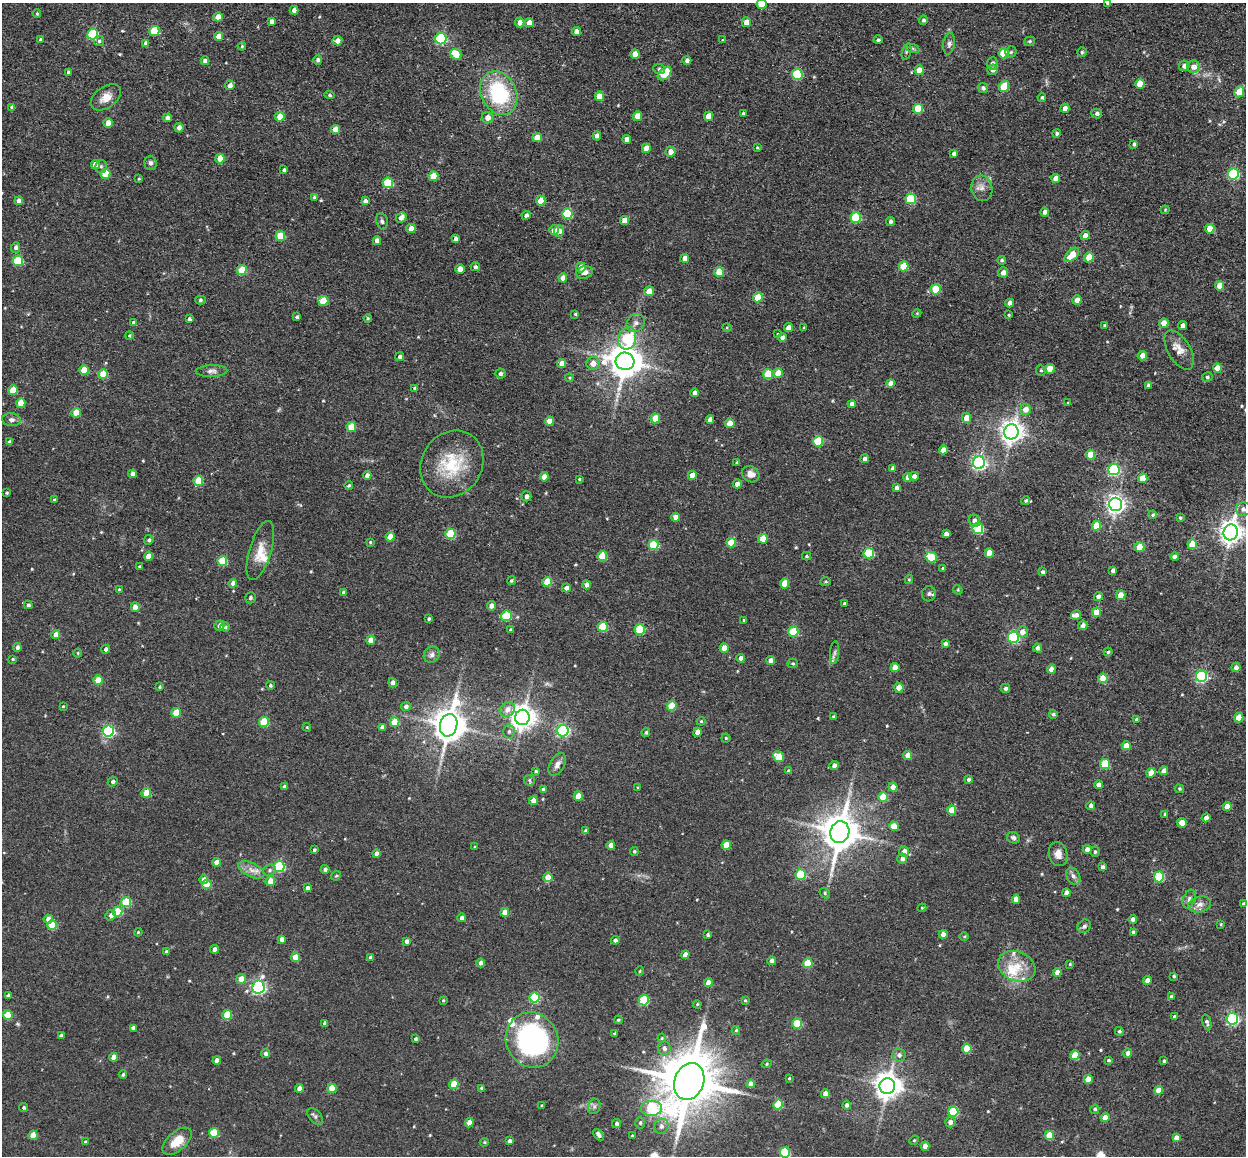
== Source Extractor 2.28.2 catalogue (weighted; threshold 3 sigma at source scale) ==
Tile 10 of 4 x 4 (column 2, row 3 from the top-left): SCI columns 1330-2573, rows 1405-2558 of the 5224 x 5246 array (HDU 1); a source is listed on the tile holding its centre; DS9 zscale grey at full resolution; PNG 1248 x 1158 px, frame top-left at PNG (2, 3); each listed source drawn as its Kron ellipse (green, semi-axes under 4 px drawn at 4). Shown black and unused: <1% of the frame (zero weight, under 3 of 4 exposures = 9% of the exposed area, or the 3 px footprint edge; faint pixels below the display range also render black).
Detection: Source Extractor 2.28.2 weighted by HDU 2 'WHT'; one run over the whole footprint, this tile lists its part. Background 0.0665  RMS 0.0085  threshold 0.038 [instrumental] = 3 sigma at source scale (4.5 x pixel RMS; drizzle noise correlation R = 1.50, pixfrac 1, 0.05/0.05 arcsec/px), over >= 5 px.
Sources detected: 544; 1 too faint to see at this stretch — neither listed nor drawn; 11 inside a brighter listed object's ellipse — not listed separately; of the other 532, all 500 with FLUX_AUTO >= 0.737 (the completeness limit of this list) listed and drawn (32 fainter detections not listed), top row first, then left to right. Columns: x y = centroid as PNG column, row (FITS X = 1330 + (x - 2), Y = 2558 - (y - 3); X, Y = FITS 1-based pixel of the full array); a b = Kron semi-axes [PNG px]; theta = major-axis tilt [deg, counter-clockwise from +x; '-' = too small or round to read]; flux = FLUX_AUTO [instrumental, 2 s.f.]
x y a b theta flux
1108 3 4 4 - 2.6
761 4 5 5 - 17
294 10 4 4 - 4.9
37 13 4 3 - 1
218 17 5 4 - 6.9
923 20 5 4 - 1.8
272 22 4 4 - 4.4
520 22 5 5 - 4.3
746 22 5 4 - 7.5
529 23 4 4 - 7.6
154 31 5 5 - 34
576 31 4 4 - 5.1
93 34 5 5 - 63
219 36 4 4 - 7.9
40 39 3 3 - 0.89
441 39 5 5 - 84
723 40 4 3 - 0.75
878 40 4 4 - 1.7
99 41 5 5 - 1.7
337 41 5 4 - 4.6
1030 41 6 4 16 1.2
146 43 4 4 - 3.9
949 44 11 5 81 2.8
242 46 4 4 - 0.94
913 49 7 4 -19 1.6
906 52 8 3 71 1.4
1011 52 5 5 - 1.5
1082 52 4 4 - 1.3
1004 53 5 5 - 26
456 54 6 5 - 18
635 54 5 4 - 7.8
318 60 5 4 - 2.1
687 60 4 4 - 2.5
205 61 4 4 - 4.2
992 63 6 5 - 2.8
1184 66 5 5 - 3.2
1193 67 6 6 - 6.5
659 69 6 5 - 1.6
919 70 5 4 - 12
992 70 5 5 - 3.4
68 72 4 4 - 1.6
665 73 8 5 45 30
797 74 5 5 - 57
1140 84 5 4 - 16
230 85 5 4 - 4.5
1004 86 6 5 - 26
983 88 5 5 - 2.3
1239 92 5 4 - 16
499 93 23 17 -64 70
330 95 5 4 - 1.3
599 96 4 4 - 10
106 97 17 10 35 8.9
1042 97 4 4 - 1.5
12 107 4 4 - 2.5
1065 108 4 4 - 5.7
918 109 5 5 - 27
1097 113 5 5 - 2.5
743 114 3 3 - 1.3
638 116 4 4 - 12
708 116 5 4 - 8.3
280 117 5 4 - 13
167 118 4 4 - 3.8
487 118 6 5 - 6.2
108 123 4 4 - 13
179 128 5 4 - 4.3
335 129 4 4 - 8.6
1057 133 4 4 - 1.6
597 136 4 4 - 3.3
537 138 4 4 - 13
627 139 4 4 - 5.2
1134 144 4 4 - 2
646 148 4 4 - 9.3
757 148 3 3 - 0.87
670 152 5 5 - 6
954 154 4 4 - 3.2
220 158 5 4 - 11
151 163 7 6 - 2.2
95 165 4 4 - 9.8
101 167 6 6 - 1.8
284 170 4 3 - 1.9
105 174 5 5 - 18
1233 174 5 5 - 81
433 176 5 5 - 19
1056 178 4 4 - 6.9
139 179 4 3 - 0.88
388 183 5 5 - 42
982 188 13 10 -79 5.7
314 197 4 4 - 0.82
911 199 5 5 - 48
19 201 4 4 - 4.9
365 201 4 4 - 2.9
541 201 5 4 - 13
1165 210 4 4 - 0.82
1045 212 4 4 - 3.7
567 214 5 5 - 40
526 215 4 4 - 2.4
401 217 6 4 48 4.6
856 217 5 5 - 54
382 221 8 5 -77 2
624 221 4 4 - 6.6
891 221 4 4 - 1.9
411 228 5 4 - 6.5
1210 229 5 4 - 14
554 230 5 4 - 9
559 231 5 5 - 4.5
280 236 5 5 - 24
1085 236 4 4 - 5.7
455 238 4 3 - 2.6
377 241 4 4 - 5.7
16 247 5 4 - 2.6
1072 255 9 5 44 15
1089 257 5 4 - 18
685 258 4 4 - 4.9
1002 260 4 4 - 1.4
18 261 5 5 - 45
904 266 5 5 - 21
475 267 5 4 - 1.9
581 267 5 4 - 6.3
460 269 4 4 - 6.6
242 270 5 5 - 27
584 272 8 6 18 4.2
719 272 5 5 - 20
1003 272 5 5 - 5.7
563 278 4 4 - 7.2
1220 286 4 4 - 10
936 289 5 5 - 32
649 291 5 4 - 9.5
758 297 5 4 - 19
200 300 5 4 - 1.3
1077 300 4 4 - 8.2
323 301 5 5 - 17
1010 303 4 4 - 4.8
917 313 4 3 - 0.77
575 314 4 4 - 1.1
1009 315 4 3 - 0.76
297 317 4 3 - 2
368 318 4 4 - 0.96
189 319 4 4 - 1.9
134 323 4 4 - 4.3
636 323 10 8 41 3.8
1164 323 4 4 - 12
1182 325 4 4 - 3.8
1105 326 3 3 - 1.5
727 328 5 3 - 0.83
788 328 4 4 - 6.6
804 328 4 3 - 0.88
778 334 4 3 - 0.91
129 335 4 4 - 1.1
782 337 4 4 - 2.9
627 338 11 9 77 39
1179 350 22 11 -59 9.2
1142 356 5 4 - 8.2
400 357 4 4 - 2
625 361 9 9 - 1700
562 364 4 4 - 7.5
593 364 6 6 - 6.5
1217 368 4 4 - 12
1050 369 5 5 - 17
84 370 5 4 - 18
1041 370 5 4 - 1.3
212 371 16 6 2 3.7
500 373 5 5 - 2.3
778 373 5 4 - 13
103 374 5 4 - 21
768 374 5 5 - 25
1207 377 5 5 - 1.5
569 378 4 3 - 0.84
890 383 4 4 - 6.6
1148 385 4 3 - 2.8
415 388 4 4 - 1.5
13 390 5 4 - 18
695 393 4 4 - 4.5
21 403 5 4 - 15
1068 403 4 3 - 0.78
852 404 4 4 - 3.5
1025 410 5 5 - 6.7
76 413 5 4 - 16
655 418 5 4 - 16
966 418 5 4 - 8.2
11 420 9 6 -5 3.1
710 420 4 4 - 5.1
550 421 4 4 - 8.2
730 423 5 4 - 10
351 427 5 5 - 19
1011 432 7 7 - 600
818 441 5 5 - 39
10 442 4 4 - 2.4
943 450 4 4 - 5.4
1091 455 5 4 - 18
865 459 4 4 - 3.2
737 463 3 3 - 1.4
979 463 6 6 - 190
452 464 35 30 55 44
893 468 4 4 - 2.5
1114 469 5 5 - 97
132 474 4 4 - 4.5
751 474 9 7 -36 5.4
367 475 4 4 - 3.7
692 475 4 4 - 9.1
914 476 5 4 - 3.2
544 477 4 4 - 9.2
908 477 4 4 - 7.2
1143 478 5 4 - 15
579 479 4 3 - 0.83
198 481 5 5 - 22
737 484 4 4 - 4.8
349 485 4 3 - 1.2
896 488 4 4 - 2.5
7 493 3 3 - 1.2
526 496 5 5 - 3.3
54 500 3 3 - 1.4
1026 500 4 4 - 1.3
1116 504 7 6 - 360
1243 509 7 7 - 3.3
1153 515 4 4 - 1.3
676 517 4 4 - 6
1180 518 4 3 - 1
974 521 6 5 - 3.2
1096 526 5 4 - 17
978 528 5 5 - 70
1231 532 8 7 - 610
450 534 5 5 - 39
946 534 4 4 - 3
390 537 4 4 - 11
763 539 5 4 - 12
149 540 5 4 - 1.8
370 542 4 4 - 0.88
731 543 5 4 - 17
1192 544 5 5 - 19
653 545 5 5 - 41
1139 547 5 5 - 19
260 550 30 11 73 14
869 553 5 5 - 50
989 553 5 4 - 9.6
148 556 4 4 - 10
602 556 5 5 - 26
806 556 4 4 - 1
931 557 6 5 - 27
1174 557 4 4 - 3.7
222 561 5 5 - 32
139 567 3 3 - 0.85
943 568 4 3 - 0.78
1113 570 4 4 - 2.8
1043 572 4 3 - 2
909 579 4 4 - 1.1
511 581 4 4 - 1.2
547 582 5 5 - 19
826 582 5 4 - 1.1
233 583 4 4 - 4.8
784 583 5 4 - 15
586 585 4 4 - 4.7
566 588 4 4 - 4.5
119 589 4 3 - 0.86
958 590 5 4 - 0.94
343 593 4 3 - 2.3
929 594 8 7 - 2.4
1121 595 5 4 - 14
1098 596 4 4 - 3
250 598 6 5 - 1.5
844 604 3 3 - 1.4
28 605 4 4 - 1.7
491 606 4 4 - 4.6
135 607 4 4 - 7.3
1096 612 4 4 - 13
1076 615 5 4 - 3.5
506 616 5 5 - 41
429 619 4 4 - 1.4
744 620 3 3 - 0.98
1083 625 5 4 - 4.5
219 626 5 5 - 3.8
225 627 5 4 - 1.6
603 627 5 5 - 34
640 629 5 5 - 42
510 630 4 4 - 1.2
793 632 5 5 - 36
1022 632 5 5 - 5.7
56 634 4 4 - 5.7
1013 637 5 5 - 81
371 640 4 4 - 9.4
945 644 4 4 - 3.2
17 647 4 4 - 2.4
724 648 4 4 - 9
1038 648 4 4 - 3.4
106 649 4 4 - 2.3
1108 652 4 4 - 1.1
78 653 4 4 - 0.86
835 653 11 4 85 2.3
432 655 8 7 - 3.2
741 658 4 4 - 5.5
13 659 3 3 - 0.88
771 661 4 4 - 6.6
793 663 5 4 - 1.3
1236 667 4 4 - 2.9
895 668 4 4 - 9.9
1051 669 4 4 - 5.7
1201 676 5 5 - 110
1103 678 5 4 - 20
98 680 4 4 - 16
393 683 4 4 - 4.4
270 685 4 4 - 1.2
160 687 4 3 - 1
899 688 4 4 - 11
1005 688 5 5 - 2.3
63 706 3 2 - 0.85
406 706 5 4 - 2.9
672 706 5 4 - 22
507 709 8 7 - 5.4
176 713 5 4 - 19
1053 714 4 4 - 1.5
522 717 7 7 - 740
834 717 4 4 - 1.4
1239 718 5 4 - 17
1136 719 3 3 - 1
701 721 4 4 - 0.96
264 722 5 5 - 33
395 722 5 4 - 20
449 725 11 8 74 1600
307 727 4 4 - 0.75
382 727 4 4 - 4
108 731 5 5 - 110
563 731 6 5 - 130
509 732 7 5 88 2.1
697 732 4 4 - 6
646 733 4 4 - 1.4
726 738 4 4 - 0.97
1126 746 4 4 - 9.1
908 755 4 4 - 8.9
778 757 6 5 - 23
557 764 12 7 61 4.8
1105 764 5 5 - 31
834 765 4 4 - 3
536 771 4 3 - 1.1
788 771 4 4 - 2
1164 771 4 4 - 6.8
1151 773 5 4 - 10
529 780 5 5 - 1.5
968 780 4 4 - 2.1
113 781 5 4 - 1.6
1098 785 4 4 - 4.6
285 787 4 4 - 3.2
638 787 3 2 - 0.84
893 787 4 4 - 8.2
1179 789 5 4 - 0.94
543 790 4 4 - 2.3
146 793 5 5 - 17
578 796 5 4 - 13
883 797 5 4 - 19
533 801 4 4 - 7
1091 806 4 4 - 2.2
1227 806 4 4 - 5.6
952 810 5 4 - 12
1165 814 4 3 - 1.1
1206 818 4 4 - 4.1
1182 823 5 4 - 11
894 826 5 4 - 12
586 831 4 4 - 2.6
840 832 11 9 78 2200
1013 838 7 5 -31 2.1
611 845 4 4 - 5.9
726 845 4 4 - 18
474 847 3 3 - 0.74
1087 849 4 4 - 5
314 850 4 3 - 1.3
634 851 4 4 - 1.2
904 852 5 5 - 6.6
1095 852 5 4 - 1.5
376 853 4 4 - 3.4
1058 854 12 9 -78 5.7
902 859 5 4 - 3.7
217 862 4 4 - 6.9
279 866 5 5 - 72
1102 867 4 4 - 2.4
325 869 4 4 - 2.6
251 870 14 7 -26 6
269 870 7 5 23 2
801 875 5 5 - 50
336 876 5 4 - 1
1073 876 9 6 -61 3.1
548 877 4 4 - 11
1159 877 5 5 - 50
204 880 4 4 - 6.4
270 881 5 4 - 11
207 884 4 4 - 14
307 888 4 4 - 2.9
825 893 6 4 -51 1.3
1066 893 4 4 - 4.5
1016 899 4 4 - 7
1189 899 10 6 68 2.9
126 902 5 5 - 32
1200 904 11 8 13 5.2
1244 904 4 4 - 2.9
922 908 4 4 - 0.96
117 912 5 5 - 31
505 912 4 4 - 8.8
111 915 5 5 - 3
462 918 4 4 - 3.3
48 919 4 4 - 5.7
1133 919 4 4 - 3.6
1221 924 3 3 - 0.9
52 925 5 5 - 25
1084 926 7 6 - 2.2
138 932 4 4 - 0.86
1133 932 4 3 - 1.4
943 934 4 4 - 5.4
708 935 4 3 - 1.6
964 937 4 3 - 0.75
282 939 4 4 - 4.2
615 940 4 4 - 2.5
406 941 4 4 - 3.1
215 949 4 4 - 3.6
166 952 4 3 - 1.6
685 955 4 4 - 5.3
296 957 4 4 - 13
370 957 4 3 - 1.7
772 961 4 4 - 3.6
481 963 4 4 - 4.2
808 963 5 5 - 24
1070 964 3 3 - 0.9
1017 966 19 14 -24 17
640 971 4 3 - 0.75
1057 972 4 4 - 6.8
1174 976 4 3 - 1.3
241 979 5 5 - 8.9
1147 980 4 4 - 5.5
708 983 4 4 - 9.6
258 987 6 6 - 160
8 995 4 3 - 1.8
1171 997 4 4 - 2
535 998 5 5 - 46
443 1000 4 3 - 0.91
644 1000 5 5 - 43
745 1000 3 3 - 0.89
697 1004 4 3 - 0.95
8 1015 5 4 - 21
227 1015 5 4 - 22
1174 1017 4 3 - 1.3
1232 1019 6 5 - 130
618 1020 4 3 - 1.1
1207 1022 8 4 -73 1.9
325 1023 4 4 - 3
797 1024 5 5 - 36
133 1028 4 4 - 2.6
736 1030 4 4 - 1
1119 1031 4 4 - 1.4
615 1033 4 3 - 2.4
61 1035 4 3 - 1.9
662 1038 4 4 - 1.1
415 1039 4 4 - 1.5
532 1040 28 26 -63 170
664 1048 7 6 - 3.2
967 1048 5 4 - 20
1128 1053 4 4 - 4.2
265 1054 4 4 - 2.7
899 1055 6 6 - 3
1075 1055 5 4 - 19
113 1057 4 4 - 6.7
217 1060 4 4 - 6
1109 1060 4 4 - 1.5
1164 1061 3 3 - 1.3
767 1064 5 4 - 0.96
123 1075 4 3 - 1.3
789 1078 3 2 - 0.84
1088 1079 4 4 - 13
689 1081 19 14 69 5200
454 1084 5 4 - 21
751 1084 4 4 - 9.6
887 1086 8 7 - 900
299 1088 4 4 - 7.2
332 1088 4 4 - 15
481 1088 4 3 - 1.4
1159 1091 4 4 - 9.9
825 1094 4 4 - 7.4
542 1105 3 3 - 1
778 1105 5 4 - 25
847 1105 5 4 - 3
594 1106 8 6 71 2.4
24 1108 4 4 - 1.3
651 1108 10 7 2 55
1095 1109 5 4 - 1.6
953 1112 5 5 - 49
315 1116 10 6 -47 2.2
1105 1118 4 4 - 11
950 1122 5 5 - 3.9
469 1123 5 4 - 5.6
617 1123 4 4 - 2.2
640 1123 6 5 - 1.5
661 1126 8 7 - 3.7
214 1133 5 5 - 24
33 1135 4 4 - 12
598 1135 7 4 -51 2.5
1049 1135 5 4 - 16
632 1136 3 3 - 0.76
1176 1138 4 4 - 5.8
914 1140 5 4 - 1
177 1141 17 9 41 14
509 1141 4 3 - 2.4
85 1142 4 3 - 1.1
484 1142 4 4 - 1.1
925 1146 4 4 - 6.7
785 1153 5 5 - 44
Isophote crosses this tile's border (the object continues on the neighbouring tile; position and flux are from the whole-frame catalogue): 4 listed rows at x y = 1108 3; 761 4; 1244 904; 785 1153